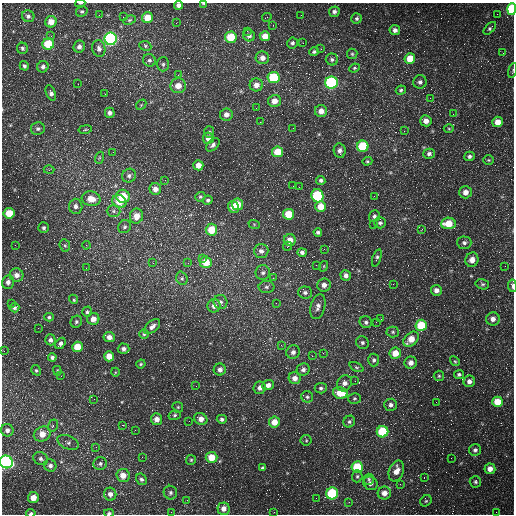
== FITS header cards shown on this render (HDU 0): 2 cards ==
NAXIS1  =                  512 /fastest changing axis
NAXIS2  =                  512 /next to fastest changing axis

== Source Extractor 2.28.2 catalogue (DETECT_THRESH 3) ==
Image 512 x 512 px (HDU 0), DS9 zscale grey, 1 PNG px = 1 image px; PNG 516 x 516 px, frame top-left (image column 1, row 512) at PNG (2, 3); each listed source drawn as its Kron ellipse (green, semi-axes under 4 px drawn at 4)
Background 1650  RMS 44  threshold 132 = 3 sigma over >= 5 px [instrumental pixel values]
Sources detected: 266; all 266 listed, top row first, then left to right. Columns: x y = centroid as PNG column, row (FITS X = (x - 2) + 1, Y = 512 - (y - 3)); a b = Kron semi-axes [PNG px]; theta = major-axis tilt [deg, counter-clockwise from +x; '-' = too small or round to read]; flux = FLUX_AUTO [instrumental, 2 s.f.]
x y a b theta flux
80 3 5 2 - 2400
204 3 4 2 - 3600
179 5 4 4 - 13000
512 9 5 4 - 170000
82 11 6 5 - 4900
334 12 5 5 - 9300
497 14 2 2 - 1900
99 15 2 2 - 1600
301 15 3 2 - 2900
28 16 6 6 - 8200
123 17 2 2 - 1300
267 17 5 3 - 3000
147 18 5 5 - 41000
356 18 5 5 - 6200
129 20 6 4 26 4200
51 22 6 5 - 27000
176 23 2 2 - 1900
273 25 2 2 - 1500
490 28 8 4 46 6000
395 30 5 5 - 10000
247 31 2 2 - 2300
249 35 6 6 - 11000
51 36 3 2 - 5400
265 36 5 5 - 34000
231 37 6 5 - 82000
111 39 6 6 - 670000
292 43 5 5 - 6600
303 43 2 2 - 1900
48 44 6 5 - 94000
145 46 6 5 - 4600
79 47 6 5 - 11000
22 48 5 5 - 5800
99 48 8 6 -79 10000
321 49 3 2 - 4100
314 52 5 4 - 5800
503 53 2 2 - 1400
352 54 5 5 - 4800
262 58 7 6 - 17000
410 58 5 5 - 51000
149 60 7 6 - 7300
332 60 6 6 - 7300
163 64 7 6 - 6600
24 66 5 4 - 6600
43 67 6 5 - 8600
354 68 5 4 - 4100
513 70 8 3 74 3500
178 75 3 2 - 1800
273 77 6 5 - 150000
420 82 7 6 - 8900
332 83 6 6 - 470000
78 84 2 2 - 1500
256 85 6 6 - 19000
178 86 7 7 - 32000
401 90 5 4 - 4600
51 93 8 4 -69 11000
105 94 3 2 - 4400
430 98 3 2 - 2700
274 101 6 6 - 26000
141 105 6 4 47 3800
256 108 2 2 - 1400
321 111 6 6 - 23000
110 113 5 5 - 9700
226 114 6 6 - 17000
453 114 2 2 - 1400
426 121 5 5 - 19000
260 122 2 2 - 1900
498 122 5 5 - 29000
293 128 3 2 - 3500
38 129 7 6 - 7400
85 129 7 3 10 3300
449 129 5 3 - 2900
404 131 2 2 - 1800
209 132 6 5 - 5300
208 138 5 5 - 22000
213 145 8 5 43 8400
363 146 6 5 - 160000
340 151 7 6 - 12000
113 152 2 2 - 1400
278 152 5 5 - 59000
429 154 6 5 - 9000
469 156 5 4 - 7300
99 158 6 4 71 4200
488 160 5 4 - 4000
367 161 5 4 - 3800
198 165 5 5 - 24000
49 170 5 3 - 3300
129 176 7 6 - 9700
165 180 2 2 - 1300
321 180 5 4 - 6700
293 186 2 2 - 1200
299 187 2 2 - 4700
155 189 6 6 - 19000
465 192 6 6 - 20000
123 196 7 6 - 81000
317 196 6 6 - 230000
374 196 3 2 - 2400
200 197 5 4 - 4400
91 199 9 7 -10 38000
208 200 5 4 - 6300
119 201 7 6 - 45000
237 204 6 5 - 43000
76 206 7 6 - 12000
233 207 6 5 - 28000
321 207 5 5 - 40000
113 211 7 6 - 7400
9 213 5 5 - 54000
289 214 5 5 - 75000
136 216 7 6 - 29000
374 216 6 5 - 7000
380 223 6 5 - 6600
448 223 7 5 6 58000
254 224 6 3 -19 2900
374 224 2 2 - 1400
124 227 7 6 - 6400
44 228 5 5 - 6100
422 229 3 2 - 2100
211 230 6 6 - 63000
318 232 4 3 - 6700
290 240 6 6 - 31000
464 243 7 6 - 8500
15 245 2 2 - 1400
65 245 6 5 - 4700
86 245 4 3 - 3000
288 246 4 3 - 2500
324 249 2 2 - 1400
261 251 7 7 - 12000
302 252 5 4 - 8900
202 258 4 3 - 3800
377 258 9 4 72 5900
472 260 7 6 - 19000
206 262 6 6 - 53000
153 263 3 3 - 1500
188 263 3 3 - 1800
316 265 2 2 - 1300
324 266 5 3 - 2500
505 266 3 2 - 2600
86 268 2 2 - 1500
263 273 7 7 - 9300
17 275 7 6 - 16000
346 275 5 5 - 11000
182 278 7 5 -71 6800
273 278 4 4 - 3600
8 282 7 6 - 13000
393 284 2 2 - 1900
482 284 7 5 -14 5500
324 285 7 6 - 16000
512 286 6 3 -81 7800
266 287 8 6 -1 8900
436 290 5 5 - 15000
305 292 7 6 - 9100
73 299 5 4 - 5300
220 302 7 7 - 9200
12 303 3 2 - 3000
276 303 2 2 - 5200
214 306 7 6 - 17000
318 307 12 7 75 14000
14 308 5 5 - 6500
87 312 5 5 - 5700
49 317 5 4 - 4600
93 319 6 6 - 22000
381 319 3 2 - 4300
493 319 7 6 - 16000
76 322 6 5 - 5700
366 322 6 6 - 7300
376 322 2 2 - 1900
421 325 5 5 - 100000
152 327 10 5 41 12000
38 328 2 2 - 1800
393 332 6 5 - 5000
144 334 5 5 - 4600
109 337 5 5 - 15000
411 339 9 6 44 41000
50 340 5 5 - 8900
60 343 6 4 55 9100
362 343 6 6 - 7100
281 345 2 2 - 1900
77 347 5 5 - 49000
124 349 6 5 - 9800
4 351 3 2 - 1700
293 352 7 6 - 12000
323 353 2 2 - 1600
395 353 6 5 - 38000
109 356 5 5 - 36000
312 356 2 2 - 1500
52 357 4 3 - 6500
374 360 6 5 - 7500
455 361 5 4 - 3500
411 363 6 6 - 18000
141 364 5 4 - 3900
356 367 7 4 -26 4500
36 370 5 4 - 4800
220 370 6 6 - 12000
303 370 7 6 - 9800
57 371 5 3 - 3000
115 372 4 3 - 2400
459 374 5 4 - 5700
61 376 3 2 - 2300
439 376 5 5 - 4200
295 378 6 6 - 19000
355 381 3 2 - 2200
469 381 6 5 - 13000
344 383 8 7 - 16000
268 385 6 5 - 14000
196 386 2 2 - 1200
260 388 6 6 - 13000
321 388 6 5 - 6400
340 393 7 5 -12 64000
307 397 6 5 - 6200
354 398 6 5 - 5100
94 399 2 2 - 3000
436 402 2 2 - 1500
498 402 5 5 - 63000
391 405 6 6 - 10000
178 407 6 5 - 3800
175 415 6 4 17 5000
157 419 6 5 - 19000
201 419 7 5 -28 20000
222 419 5 4 - 6700
189 421 2 2 - 3000
274 422 5 5 - 35000
349 422 6 5 - 6600
123 425 2 2 - 2000
53 426 6 4 69 5400
7 430 6 6 - 13000
135 430 2 2 - 1400
382 432 6 5 - 160000
42 434 9 7 25 37000
306 440 5 5 - 3900
68 442 11 6 -24 11000
96 447 4 4 - 2700
475 450 6 6 - 8600
142 457 3 3 - 1300
211 457 6 5 - 55000
451 458 2 2 - 1300
41 459 8 6 -27 8600
191 460 5 5 - 3900
6 462 6 6 - 590000
100 464 7 6 - 7400
50 466 6 6 - 10000
357 467 5 5 - 110000
263 468 4 4 - 6200
490 469 5 5 - 22000
396 471 11 7 69 29000
123 475 6 6 - 26000
357 476 6 5 - 5600
424 477 2 2 - 1500
141 479 6 5 - 6900
369 479 6 5 - 5700
475 482 6 5 - 5200
370 483 7 6 - 13000
400 484 3 2 - 3600
170 493 7 6 - 8000
332 493 6 6 - 220000
384 493 6 6 - 22000
110 494 6 6 - 14000
33 497 5 5 - 27000
316 498 2 2 - 17000
187 500 2 2 - 1500
426 501 6 5 - 4300
349 502 4 3 - 2800
223 509 6 6 - 19000
171 512 2 2 - 1300
274 512 2 2 - 1300
496 512 3 2 - 2300
31 513 4 3 - 5600
109 513 5 3 - 6100
At the frame edge (FLAGS 8, measured only in part): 9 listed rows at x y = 80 3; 204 3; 179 5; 512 9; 513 70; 512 286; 6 462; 31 513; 109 513